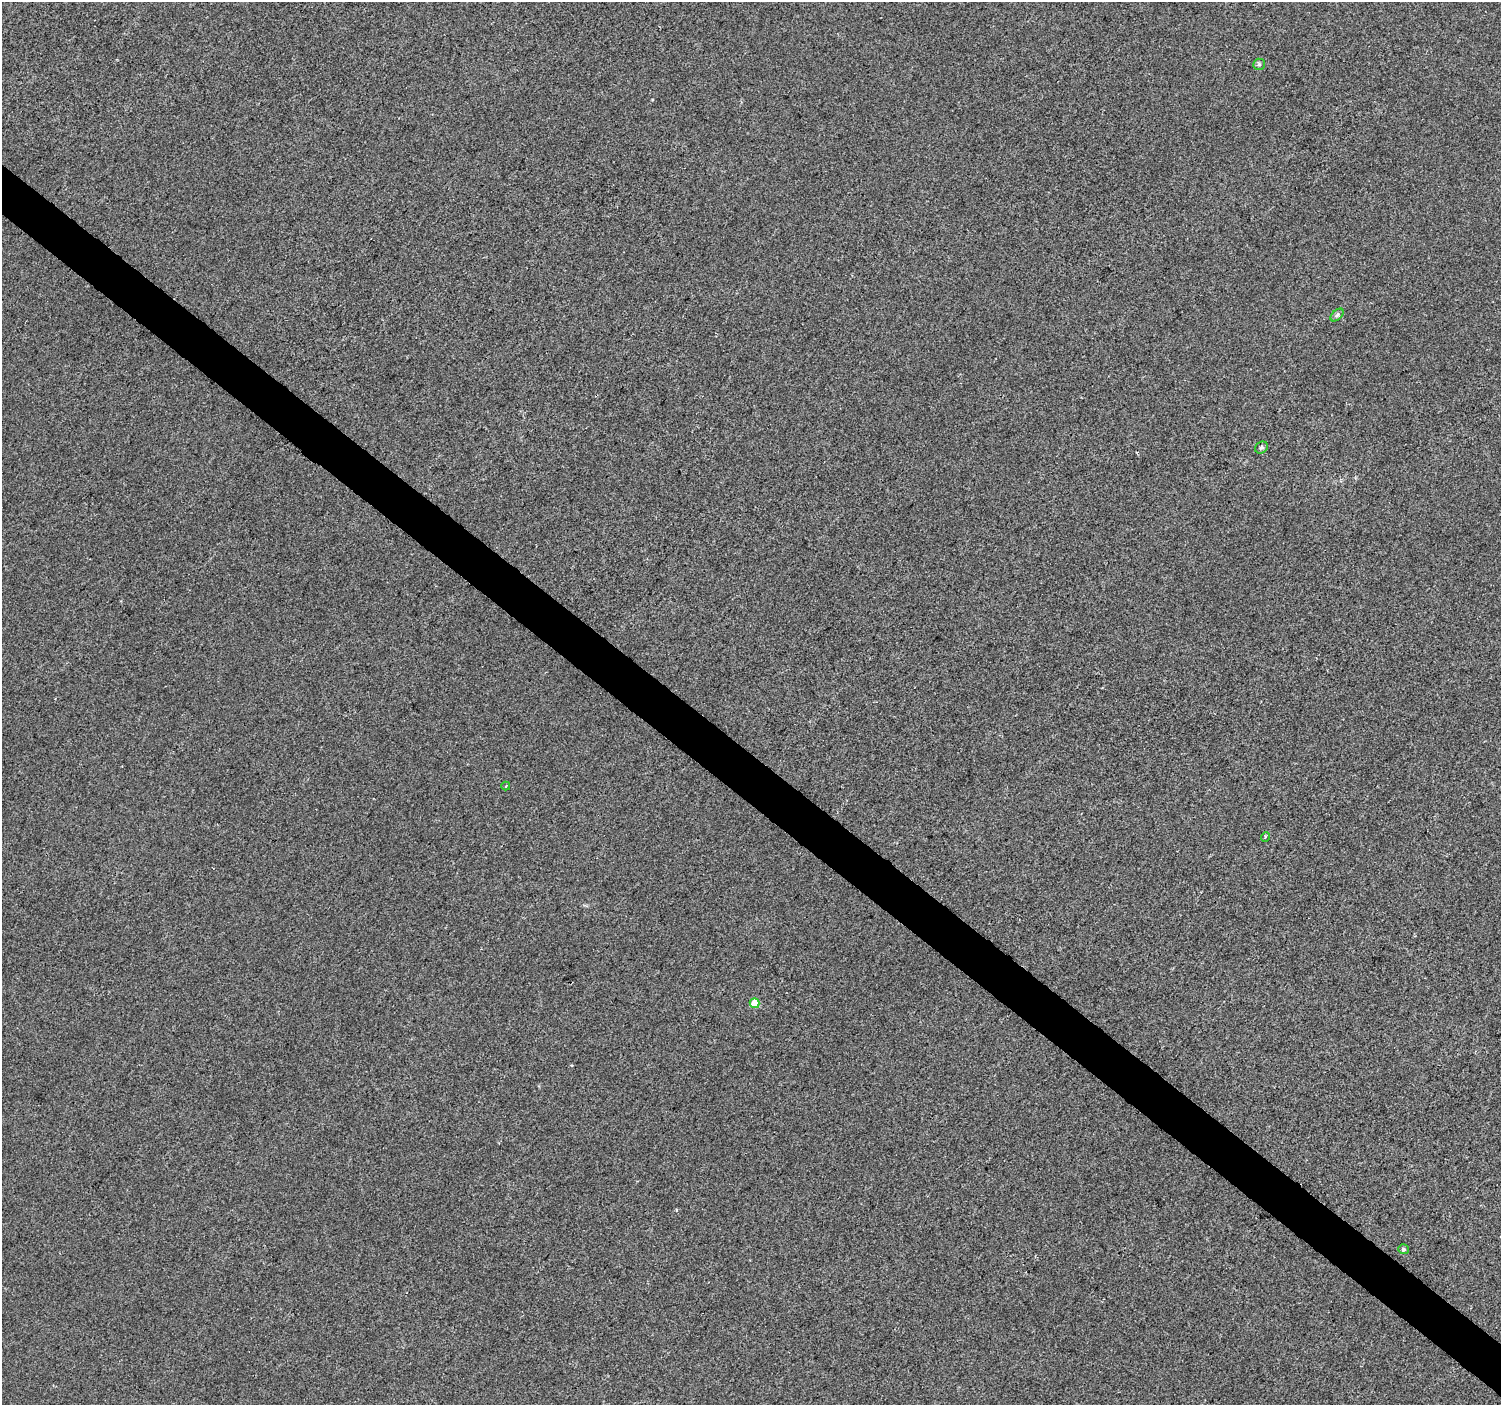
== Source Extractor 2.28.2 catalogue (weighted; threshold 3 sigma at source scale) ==
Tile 6 of 4 x 4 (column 2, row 2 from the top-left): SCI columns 1501-2999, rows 2984-4386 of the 6010 x 6031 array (HDU 1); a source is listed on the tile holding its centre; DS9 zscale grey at full resolution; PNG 1503 x 1407 px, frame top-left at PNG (2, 2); each listed source drawn as its Kron ellipse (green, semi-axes under 4 px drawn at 4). Shown black and unused: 4% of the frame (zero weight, under 2 of 3 exposures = <1% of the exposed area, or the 3 px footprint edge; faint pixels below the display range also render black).
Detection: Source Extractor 2.28.2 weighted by HDU 2 'WHT'; one run over the whole footprint, this tile lists its part. Background 8.56e-04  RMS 0.0048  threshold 0.0217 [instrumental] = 3 sigma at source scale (4.5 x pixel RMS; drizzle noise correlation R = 1.50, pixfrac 1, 0.0396/0.0396 arcsec/px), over >= 5 px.
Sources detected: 7; all 7 listed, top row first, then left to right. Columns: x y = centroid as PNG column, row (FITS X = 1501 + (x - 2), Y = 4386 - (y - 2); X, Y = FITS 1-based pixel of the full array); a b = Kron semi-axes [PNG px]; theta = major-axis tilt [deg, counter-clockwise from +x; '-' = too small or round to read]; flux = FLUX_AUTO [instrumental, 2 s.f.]
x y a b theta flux
1259 64 6 5 - 0.77
1337 315 8 4 44 1
1261 447 7 5 36 0.99
506 786 4 2 - 0.39
1265 837 5 3 - 0.7
754 1003 5 5 - 9.9
1403 1249 5 5 - 0.93